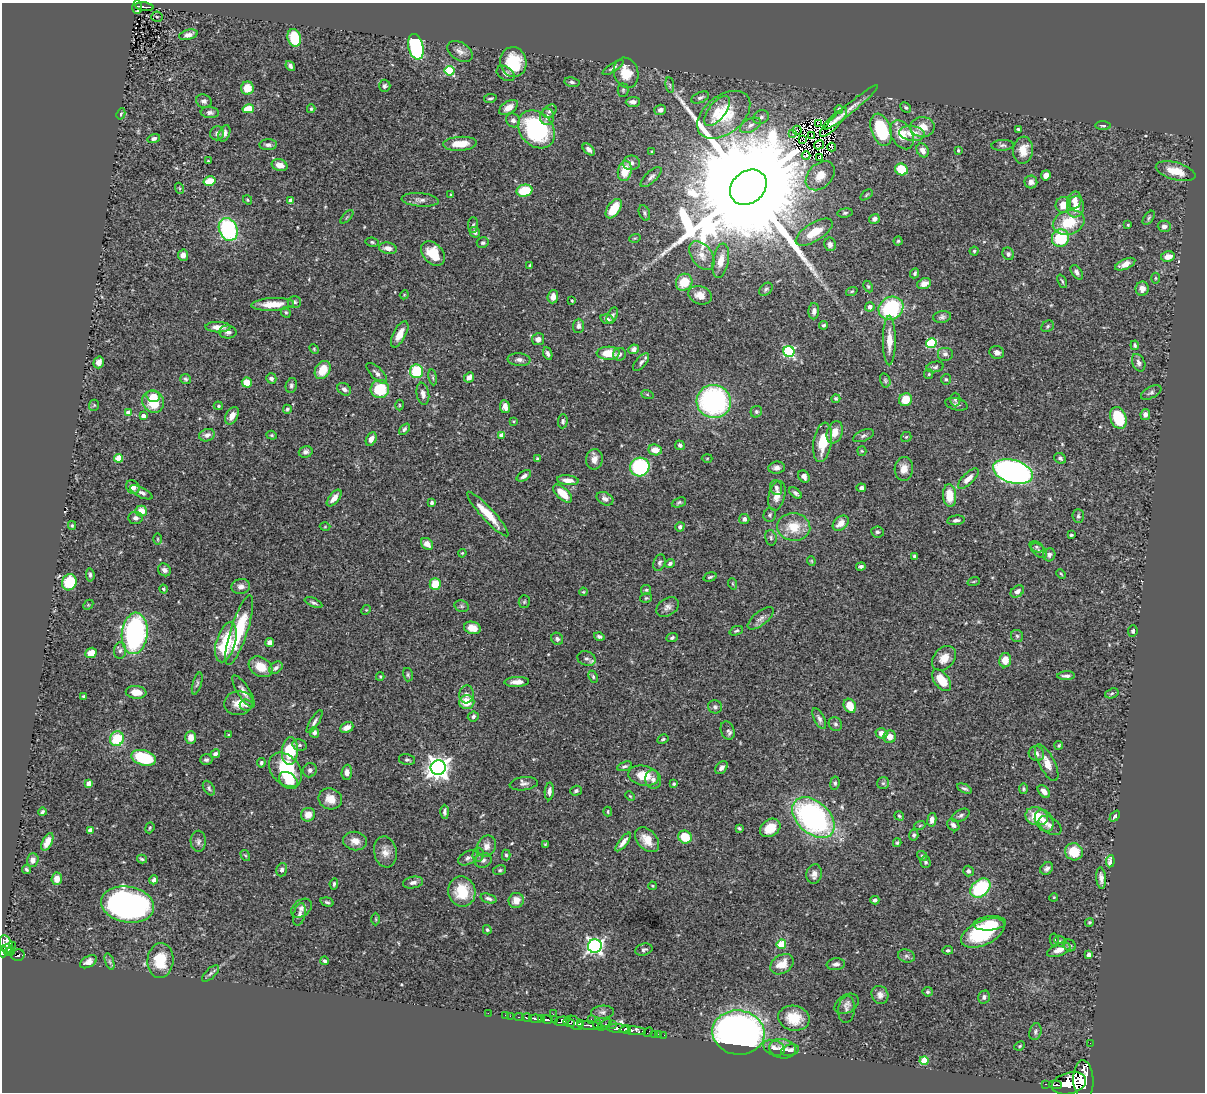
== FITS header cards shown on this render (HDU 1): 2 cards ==
NAXIS1  =                 1203
NAXIS2  =                 1090

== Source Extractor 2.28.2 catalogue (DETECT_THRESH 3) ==
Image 1203 x 1090 px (HDU 1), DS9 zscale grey, 1 PNG px = 1 image px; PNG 1207 x 1094 px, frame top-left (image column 1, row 1090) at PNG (2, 3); each listed source drawn as its Kron ellipse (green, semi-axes under 4 px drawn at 4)
Background 0.743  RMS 0.026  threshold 0.078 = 3 sigma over >= 5 px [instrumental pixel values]
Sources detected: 529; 2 with non-positive FLUX_AUTO (blend fragments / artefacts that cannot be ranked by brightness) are neither listed nor drawn; of the other 527, the 500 brightest by FLUX_AUTO listed and drawn (27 fainter detections omitted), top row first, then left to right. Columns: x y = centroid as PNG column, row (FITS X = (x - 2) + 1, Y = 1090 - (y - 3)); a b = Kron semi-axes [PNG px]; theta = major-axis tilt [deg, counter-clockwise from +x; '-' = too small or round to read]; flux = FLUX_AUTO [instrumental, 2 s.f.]
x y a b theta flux
137 7 7 5 88 130
144 7 9 3 -6 120
157 17 6 5 - 1.8
188 35 9 5 14 8.3
294 38 9 6 -74 66
416 47 13 7 -77 200
460 51 14 9 -32 10
513 62 15 13 -79 67
290 66 5 3 - 5.6
613 68 12 4 32 5.2
450 71 5 4 - 100
506 73 10 6 -33 8.5
626 73 15 12 -71 32
572 82 7 4 -9 3.8
670 85 8 4 -82 2.6
385 86 6 6 - 4.8
247 88 6 6 - 24
623 90 6 5 - 2.9
490 98 6 3 11 2.9
700 98 9 5 23 4.4
204 101 8 6 -16 5.6
633 102 7 5 2 7.3
851 107 34 5 39 14
906 107 6 4 -43 2.9
509 108 10 6 33 13
248 109 6 4 13 31
311 109 4 3 - 2.1
839 109 4 4 - 5.9
660 110 6 5 - 7.1
550 111 8 6 39 5.2
717 111 18 8 51 20
210 113 9 5 -4 5.3
121 114 6 4 62 2.2
724 115 30 19 38 85
547 117 8 7 - 8.1
761 117 8 6 24 5.9
513 120 7 6 - 6.8
833 122 19 6 47 2.7
818 123 3 2 - 3.4
750 125 11 6 26 8.5
1103 125 8 4 -2 3.3
922 127 12 10 2 23
536 129 21 16 -49 220
1018 129 3 3 - 2.5
797 130 4 2 - 2.7
881 130 17 9 -71 100
217 133 7 6 - 5.7
224 133 8 5 68 7
912 133 12 7 -7 28
793 134 3 2 - 3.6
812 135 2 2 - 1.7
902 135 15 10 -60 31
154 138 6 4 15 4.6
803 139 3 2 - 1.9
460 144 17 7 4 30
268 145 8 5 3 6.5
819 145 5 2 - 2.2
1003 145 11 5 3 4.9
832 147 4 3 - 2.3
589 149 7 4 -44 7.3
923 150 7 5 -61 11
958 150 3 3 - 2.4
1023 150 14 10 83 24
652 152 3 3 - 2.2
806 156 4 3 - 3.3
819 158 3 3 - 3.4
208 161 4 3 - 1.6
631 163 8 7 - 7.2
280 165 8 5 -16 16
901 169 6 5 - 47
625 171 10 7 79 34
1176 171 20 8 -15 32
1046 175 5 5 - 12
820 176 17 11 45 27
651 177 13 5 42 7.2
209 181 6 4 14 38
1031 182 6 6 - 9.8
748 187 20 16 40 130000
179 188 5 3 - 1.8
524 191 8 6 13 60
451 195 3 3 - 1.9
866 195 7 3 36 2.1
248 200 5 4 - 1.7
291 200 4 4 - 18
420 200 19 7 -5 9.4
1074 200 9 7 77 13
1063 205 8 7 - 22
1076 207 10 8 82 20
614 209 11 6 55 45
644 213 8 5 -69 3.9
845 213 7 4 8 3.3
347 217 8 3 46 2
1149 218 8 4 55 3.4
874 219 5 5 - 5.7
1069 222 16 12 18 59
473 225 8 5 89 3.3
1128 225 3 2 - 1.7
1164 226 6 5 - 7
228 229 12 9 -66 190
475 232 5 5 - 4.6
814 232 21 9 32 37
635 238 6 3 17 1.8
1060 238 9 8 - 100
898 241 4 4 - 2.4
372 242 6 4 -11 2.9
483 243 6 5 - 3.5
830 244 7 6 - 5.9
388 248 9 5 -9 10
974 251 4 4 - 2.6
433 253 14 10 -48 41
1008 254 6 5 - 4.3
183 255 5 5 - 11
702 255 16 10 -54 17
1168 257 7 5 11 16
721 261 17 8 80 18
1125 264 11 5 24 13
530 265 4 4 - 2.1
1077 272 8 5 -55 6.1
915 273 5 4 - 3.3
1155 278 5 3 - 1.8
1062 281 7 3 -64 2.5
684 282 9 8 - 40
924 284 7 5 22 8.4
868 286 6 4 -63 2.5
766 289 8 5 41 4.3
1142 289 7 6 - 10
852 291 6 4 19 2.3
404 295 4 3 - 1.7
700 295 12 9 -20 18
553 297 6 5 - 10
572 300 3 2 - 1.7
294 302 7 6 - 4.1
273 304 21 6 3 35
870 307 4 4 - 9.3
891 308 13 11 28 140
814 311 8 5 88 7.2
286 312 6 4 -66 2.7
612 315 8 5 65 4.1
942 317 9 6 9 5
607 319 7 4 -15 6.4
823 325 4 4 - 3
578 326 7 5 87 6.9
1048 326 6 5 - 3.5
218 327 12 5 -1 16
228 332 9 6 0 6.7
400 334 14 6 62 18
538 339 6 6 - 9.3
889 341 25 6 90 27
931 343 5 5 - 120
1135 345 5 4 - 3.1
314 349 5 4 - 2
633 349 5 4 - 7.1
789 351 6 5 - 200
997 352 7 6 - 7.9
608 353 11 6 1 33
548 354 6 4 -68 5
620 354 6 6 - 4
945 354 8 7 - 6.6
519 360 11 6 -6 7.5
99 362 6 5 - 10
641 362 11 5 48 5.4
1139 363 9 6 -65 6.1
935 367 8 5 10 4.1
323 370 9 7 60 34
416 371 7 6 - 74
377 373 13 5 -45 7.2
929 374 5 4 - 2.2
433 377 8 4 -81 2.9
469 377 6 4 45 10
271 378 5 5 - 6.1
186 379 6 5 - 3
946 379 5 4 - 2.8
885 380 7 5 -75 3.4
247 383 5 5 - 26
291 385 7 5 78 4.7
344 389 7 5 -34 6.7
380 389 9 9 - 68
1151 392 11 5 27 5.1
423 394 11 6 -80 9.8
647 394 6 4 -19 2.3
153 396 7 5 -12 15
836 399 4 4 - 2.8
955 399 7 5 90 3.5
905 400 7 6 - 30
714 401 17 16 - 310
153 402 11 10 - 49
957 404 11 6 -14 5
94 405 5 5 - 2.2
399 405 5 3 - 1.6
218 406 4 4 - 2
505 407 6 5 - 11
287 409 4 4 - 2.5
128 412 4 4 - 14
756 412 6 5 - 3.6
1145 414 5 4 - 8.3
143 416 4 4 - 12
232 416 9 6 61 14
1118 418 11 8 -69 59
514 421 4 3 - 1.7
563 421 7 5 87 3.7
404 429 6 4 46 3.7
835 432 11 7 71 17
207 435 8 6 16 8.1
272 435 5 4 - 2.4
502 435 4 4 - 17
863 436 11 5 22 4.6
906 437 5 5 - 2.6
371 439 7 5 62 8.7
823 442 20 9 81 44
680 445 5 4 - 5.2
655 450 7 5 -8 19
862 451 5 4 - 2
306 452 7 5 16 6.3
119 458 4 4 - 54
707 458 5 3 - 1.6
1060 458 6 5 - 4.2
537 459 4 3 - 2.1
594 459 10 8 80 12
640 467 10 9 - 170
776 468 8 6 7 8
904 469 12 9 86 15
1013 472 20 11 -17 740
524 476 8 4 31 6.4
804 476 6 5 - 7.2
968 479 13 5 44 13
568 480 11 5 -6 13
133 487 7 6 - 11
776 488 7 6 - 4.6
861 488 5 4 - 5.7
141 492 12 5 -27 6.8
563 493 11 6 -42 28
796 493 7 4 -38 4.7
777 496 15 8 76 16
950 496 11 6 -85 37
334 498 10 5 51 13
605 499 9 6 -28 7
679 502 7 4 21 3.2
432 503 4 4 - 3.4
141 511 5 5 - 25
488 514 30 6 -47 43
770 515 7 6 - 3.7
1078 516 7 6 - 3.7
135 518 7 6 - 6.7
744 519 5 5 - 6.2
956 520 9 4 8 5
841 523 9 6 43 18
72 525 4 3 - 2.3
325 527 5 3 - 1.6
680 527 5 4 - 4.4
794 527 16 13 -5 42
877 532 6 5 - 3.3
1071 535 4 3 - 2.5
771 538 8 5 -75 3.8
158 539 6 4 -89 1.8
427 544 7 5 -43 11
1037 547 7 5 -28 3.3
1039 551 9 5 -39 4.3
462 553 4 3 - 1.7
1049 555 6 6 - 5.5
914 556 3 3 - 2.4
811 561 4 4 - 1.7
659 563 8 5 71 4.2
670 563 5 4 - 4.7
861 566 5 3 - 4
164 570 7 6 - 6.7
1061 574 5 3 - 1.8
90 575 7 4 -84 3.4
710 577 7 4 16 2.7
974 581 6 3 19 1.8
69 582 8 7 - 70
435 584 6 5 - 38
733 584 6 3 -71 2
241 587 9 7 9 9
163 589 4 3 - 2.4
646 590 5 5 - 2.8
1017 591 7 5 37 7.6
583 592 4 3 - 1.8
646 598 6 4 14 2.5
524 602 6 5 - 2.8
313 603 9 4 -25 4.5
88 605 6 4 46 2.2
462 606 7 5 -21 3.3
667 607 12 8 33 9
366 610 5 4 - 1.8
761 618 16 6 38 9.1
472 628 8 6 -15 21
239 630 36 8 72 86
736 631 7 4 21 3
1133 631 6 4 84 4
135 633 21 13 84 310
599 636 5 4 - 4.5
1017 636 6 6 - 3.8
672 638 6 4 22 3.4
557 639 6 5 - 4.2
226 642 20 9 74 86
270 642 4 4 - 20
120 651 8 6 84 5.3
91 653 6 5 - 23
944 658 14 10 47 18
587 659 9 7 -18 6.1
1005 660 7 6 - 18
261 667 13 9 -31 27
276 668 7 5 39 5.1
408 675 7 5 -76 3
380 676 4 4 - 1.9
1066 676 9 4 2 5.6
593 677 6 4 -64 2.7
941 680 12 7 -52 37
517 682 12 5 2 13
197 683 11 4 73 4.3
243 691 18 6 -57 11
136 692 10 6 -5 18
1112 693 7 4 19 3
466 694 9 7 83 7.3
84 697 4 3 - 3.3
467 702 7 7 - 32
238 703 14 11 7 21
246 705 6 5 - 6.5
850 706 7 5 -58 30
715 707 7 6 - 4.5
473 716 5 5 - 4.9
819 718 11 5 -64 5.9
314 722 13 4 58 5.8
835 724 7 6 - 4.1
347 727 7 5 25 13
728 730 9 6 -69 5.1
314 732 5 4 - 5.8
881 733 6 5 - 11
229 735 3 3 - 1.6
191 737 6 5 - 16
890 737 6 6 - 16
117 739 7 7 - 63
663 739 6 4 28 2.4
299 745 7 5 -12 4.2
1059 745 4 4 - 2.5
290 751 14 8 85 77
215 754 5 4 - 5
1036 754 8 7 - 7.3
144 758 12 7 -17 100
206 760 6 5 - 4.6
407 760 8 5 -12 3.8
261 763 4 4 - 3
1047 763 20 8 -63 20
624 766 8 4 19 4
438 768 7 7 - 1400
721 768 7 5 49 6.7
285 770 19 14 -49 82
310 770 7 6 - 5.1
347 772 8 5 87 8.3
644 776 15 10 -10 36
653 779 9 8 - 10
288 780 10 7 -37 24
89 783 4 4 - 16
835 783 7 4 82 3.2
883 783 6 6 - 3.8
524 784 14 6 6 7.6
674 784 4 4 - 2.8
209 788 8 5 -57 3.6
964 789 8 4 -26 4
1023 789 5 4 - 2.7
549 791 9 4 86 6.5
576 791 6 5 - 3.5
1044 791 7 5 -48 11
630 796 5 3 - 1.8
330 799 12 10 -20 19
608 811 5 3 - 2
42 812 4 3 - 3.3
445 812 7 4 -89 4.5
308 815 7 6 - 17
961 815 10 5 29 5.1
899 816 5 4 - 2.8
1037 816 11 9 -14 42
1115 816 6 3 48 4
813 818 24 16 -42 420
932 820 7 4 81 7.8
1044 821 12 8 -60 12
920 825 5 3 - 1.9
953 825 7 5 -47 6.8
1050 826 12 8 -34 9.2
150 828 6 4 69 2.5
739 828 4 3 - 2.5
770 828 11 8 32 31
90 830 4 4 - 14
914 835 5 4 - 3.6
685 837 7 6 - 42
647 840 14 9 -48 24
198 841 10 7 -89 6.4
355 841 12 9 -10 16
47 842 9 5 64 15
623 842 11 4 51 9.8
897 843 4 3 - 2.6
545 844 4 3 - 1.6
487 846 11 9 67 13
385 852 16 11 -80 16
1074 852 9 8 - 37
478 854 7 5 86 4.9
245 855 6 3 -57 2.1
506 855 5 4 - 3
922 856 5 4 - 2.7
468 858 10 6 30 5.9
142 859 5 3 - 2.7
33 860 7 5 70 8.5
483 860 9 7 19 5.8
1110 861 6 4 84 12
926 862 6 5 - 3.9
1047 868 7 5 41 6.1
26 869 4 3 - 3.1
282 870 6 5 - 5.4
500 870 6 5 - 2.9
968 871 5 5 - 5.1
814 874 10 7 79 11
1101 878 11 5 -85 8.2
57 879 6 5 - 14
154 880 4 4 - 6.2
413 882 10 6 10 7.1
334 884 5 3 - 3.7
652 886 4 3 - 1.9
980 888 11 8 41 120
462 892 15 13 -79 53
1054 897 4 3 - 1.6
488 898 8 4 -18 5.1
516 900 8 7 - 17
875 900 4 4 - 4.9
327 902 7 4 -16 3.2
128 905 27 18 -9 690
301 908 11 8 37 8.5
299 914 11 6 75 6.7
376 919 6 4 -89 2
1089 922 4 4 - 2.6
990 923 16 7 5 28
487 930 4 4 - 3
983 933 23 12 25 140
1054 940 6 4 -81 2.6
1060 941 6 5 - 2.7
6 944 9 6 -65 530
781 944 5 4 - 67
1069 945 6 5 - 3.6
12 946 3 2 - 57
595 946 7 7 - 560
7 948 5 3 - 310
644 950 9 6 15 4.6
948 950 5 4 - 2.9
1059 950 12 6 22 14
3 952 5 4 - 570
9 952 5 4 - 360
18 955 7 5 14 270
1089 955 4 4 - 10
906 956 8 6 -16 5.3
160 960 17 13 85 54
324 961 4 3 - 3.3
88 962 9 5 28 9.7
110 962 8 3 -71 3.9
782 964 12 9 32 24
836 964 9 5 5 6.9
210 973 10 5 42 4.5
928 992 5 5 - 3.4
880 995 9 8 - 9.6
984 997 6 5 - 4.7
847 1004 13 9 32 8.1
846 1009 13 8 84 6.3
603 1012 11 6 2 6.7
488 1013 2 2 - 10
553 1014 2 2 - 12
505 1015 2 2 - 8
510 1016 2 2 - 16
519 1017 4 2 - 150
527 1018 5 3 - 240
794 1018 16 12 -10 39
536 1019 7 3 -8 650
542 1019 3 2 - 200
547 1019 6 3 -13 780
591 1019 2 2 - 19
554 1020 4 3 - 270
562 1021 7 4 11 1300
569 1023 5 3 - 320
575 1023 9 6 -35 340
580 1024 4 3 - 260
613 1024 3 2 - 100
597 1025 4 3 - 250
604 1025 8 3 36 200
590 1026 13 4 -5 670
618 1029 11 4 -3 1300
626 1029 5 4 - 500
633 1031 13 3 -4 670
648 1032 6 2 45 30
1035 1032 8 6 74 4.5
738 1033 26 22 -7 1200
654 1034 2 2 - 7.4
658 1034 2 2 - 15
664 1035 2 2 - 10
1090 1043 2 2 - 8.4
1020 1046 5 4 - 2.1
774 1048 11 7 -22 9.3
782 1049 13 9 -9 14
790 1050 9 5 12 6.6
924 1061 4 4 - 48
1083 1080 20 10 -88 6200
1069 1083 17 10 15 6200
1046 1084 3 2 - 46
1055 1085 7 3 -6 440
At the frame edge (FLAGS 8, measured only in part): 1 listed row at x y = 3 952
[27 fainter detections neither listed nor drawn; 2 non-positive-flux detections neither listed nor drawn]